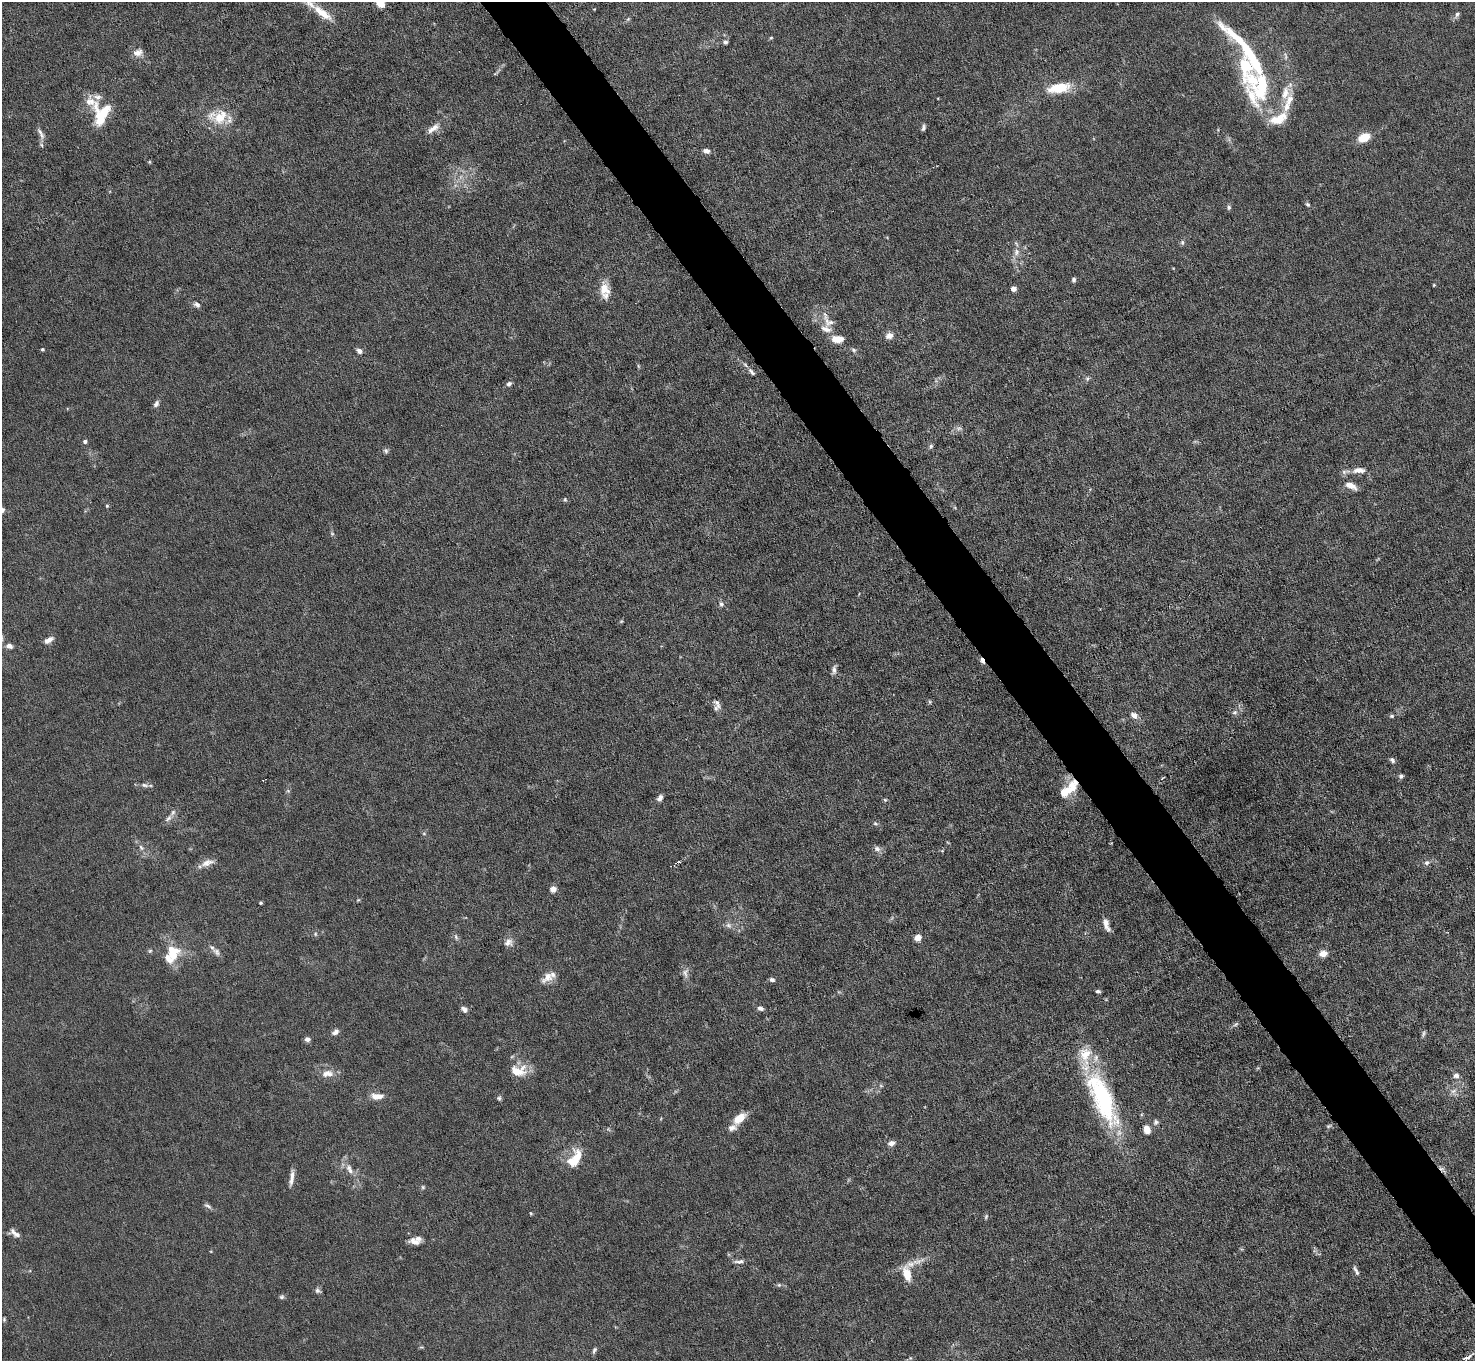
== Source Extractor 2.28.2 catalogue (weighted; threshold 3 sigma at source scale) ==
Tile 6 of 4 x 4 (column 2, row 2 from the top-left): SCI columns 1475-2947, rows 2875-4233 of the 5894 x 5887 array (HDU 1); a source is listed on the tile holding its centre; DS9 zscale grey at full resolution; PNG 1477 x 1363 px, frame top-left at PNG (2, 2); no overlay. Shown black and unused: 4% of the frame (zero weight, under 4 of 8 exposures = <1% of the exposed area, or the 3 px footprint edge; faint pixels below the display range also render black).
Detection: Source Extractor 2.28.2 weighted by HDU 2 'WHT'; one run over the whole footprint, this tile lists its part. Background 0.0531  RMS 0.0029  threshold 0.0118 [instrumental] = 3 sigma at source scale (4.09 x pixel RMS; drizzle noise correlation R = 1.36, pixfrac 0.8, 0.05/0.05 arcsec/px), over >= 5 px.
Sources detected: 154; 2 too faint to see at this stretch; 1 cosmic-ray / hot-pixel residue — not listed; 25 inside a brighter listed object's ellipse — not listed separately; the other 126 listed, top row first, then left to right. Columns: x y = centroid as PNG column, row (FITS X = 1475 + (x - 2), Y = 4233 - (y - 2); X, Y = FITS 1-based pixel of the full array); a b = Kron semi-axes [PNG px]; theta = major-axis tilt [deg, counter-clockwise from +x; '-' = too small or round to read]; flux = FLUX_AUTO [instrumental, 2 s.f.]
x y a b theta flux
380 2 10 6 -65 8
322 13 32 10 -37 5.7
1457 15 10 5 65 0.8
771 38 5 4 - 0.32
1239 39 71 11 -38 12
725 42 6 5 - 0.68
138 53 13 9 15 2
495 73 8 3 35 0.38
1260 85 42 30 -74 27
1059 88 23 9 9 9.4
101 114 30 21 84 10
220 118 20 14 47 6.8
433 128 21 8 35 2.4
923 128 7 4 75 0.66
41 135 12 7 -69 1.4
1364 137 12 8 24 4.9
706 151 8 6 -14 1.3
149 162 5 3 - 0.25
1308 204 7 5 -44 0.53
1229 207 6 5 - 0.61
1182 242 7 5 88 0.6
1016 252 12 8 78 1.9
1074 280 6 4 85 0.62
1434 285 4 3 - 0.24
604 289 17 12 89 4.2
1013 289 6 6 - 1.1
197 305 9 6 -32 0.97
828 320 29 14 -58 4.5
889 336 9 8 - 1.7
42 349 5 4 - 0.3
854 350 7 5 -17 0.62
359 351 6 5 - 1.3
638 366 6 4 -71 0.34
751 372 14 6 -46 1.1
1087 378 7 6 - 0.61
509 384 7 5 30 0.74
156 404 10 6 59 0.9
959 428 7 4 1 0.63
85 441 5 4 - 0.69
931 446 6 5 - 0.52
386 451 7 6 - 0.62
1359 470 17 7 3 2.1
1351 485 14 7 -28 2.4
565 499 6 4 -71 0.39
107 506 5 4 - 0.31
332 534 6 5 - 0.45
721 604 8 6 -73 0.76
49 640 12 6 31 1.5
9 646 8 6 -13 1.4
982 660 7 4 -58 1.3
834 670 11 6 89 1.1
930 702 5 5 - 0.41
717 704 17 7 -57 1.4
1235 712 8 7 - 0.88
1134 715 10 7 -32 1.7
1392 716 6 5 - 0.44
1392 760 8 5 -51 0.74
1401 776 7 6 - 0.6
145 785 11 6 -7 1
1068 790 30 12 49 6.6
288 791 6 5 - 0.42
660 798 8 6 62 1.1
885 800 5 5 - 0.37
168 818 11 6 47 1.1
875 824 7 5 -32 0.5
424 834 6 4 -1 0.34
948 843 5 3 - 0.23
141 847 9 5 -62 0.88
877 849 10 8 -33 1.1
207 863 19 8 18 2.2
677 863 6 3 34 0.54
1427 863 8 7 - 0.95
553 889 6 6 - 1.9
358 900 6 3 17 0.31
261 903 3 3 - 0.41
1106 924 15 6 -71 2.1
728 925 9 7 -32 1.1
315 934 5 5 - 0.44
456 937 9 5 -72 0.64
918 938 5 5 - 4.8
508 942 12 11 - 1.7
150 951 6 5 - 0.42
172 952 17 14 -65 7.1
217 952 11 7 -46 1
1323 953 10 8 14 2.1
685 973 14 8 85 1.4
548 977 19 10 42 2.9
772 980 6 5 - 0.74
1098 991 5 3 - 0.6
760 1008 7 5 -14 0.98
464 1009 8 6 -41 1.1
1236 1024 9 4 35 0.56
335 1032 9 6 38 1.1
1423 1034 10 4 73 0.55
307 1039 6 6 - 1
518 1071 22 14 1 5.1
327 1073 18 10 5 2.6
1456 1075 7 7 - 1.3
881 1086 6 3 -19 0.34
1453 1091 10 5 27 1.1
377 1096 14 7 -1 2.7
499 1098 6 5 - 0.52
1102 1098 74 23 -66 37
739 1118 15 8 40 4.5
1156 1122 7 7 - 0.71
1328 1126 8 5 26 0.47
1147 1130 10 7 -75 2.1
891 1143 8 6 14 1.3
575 1159 23 12 60 6.5
350 1171 9 7 -53 1.3
292 1175 15 6 87 1.5
423 1187 5 4 - 0.41
208 1206 11 5 -26 0.77
531 1213 5 4 - 0.27
986 1217 8 5 64 0.49
15 1233 16 7 -32 1.6
415 1241 15 8 -16 2.1
739 1261 14 5 6 1
1355 1270 11 5 -68 0.89
907 1273 23 13 -83 5
779 1285 6 5 - 0.44
317 1290 8 7 - 0.76
282 1297 6 6 - 0.54
4 1319 5 5 - 0.37
594 1350 8 4 69 0.58
1467 1358 12 4 28 1.3
Overlapping masked pixels (flux is a lower limit): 3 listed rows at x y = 982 660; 1068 790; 677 863
Isophote crosses this tile's border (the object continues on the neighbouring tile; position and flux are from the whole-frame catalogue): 1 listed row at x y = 380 2